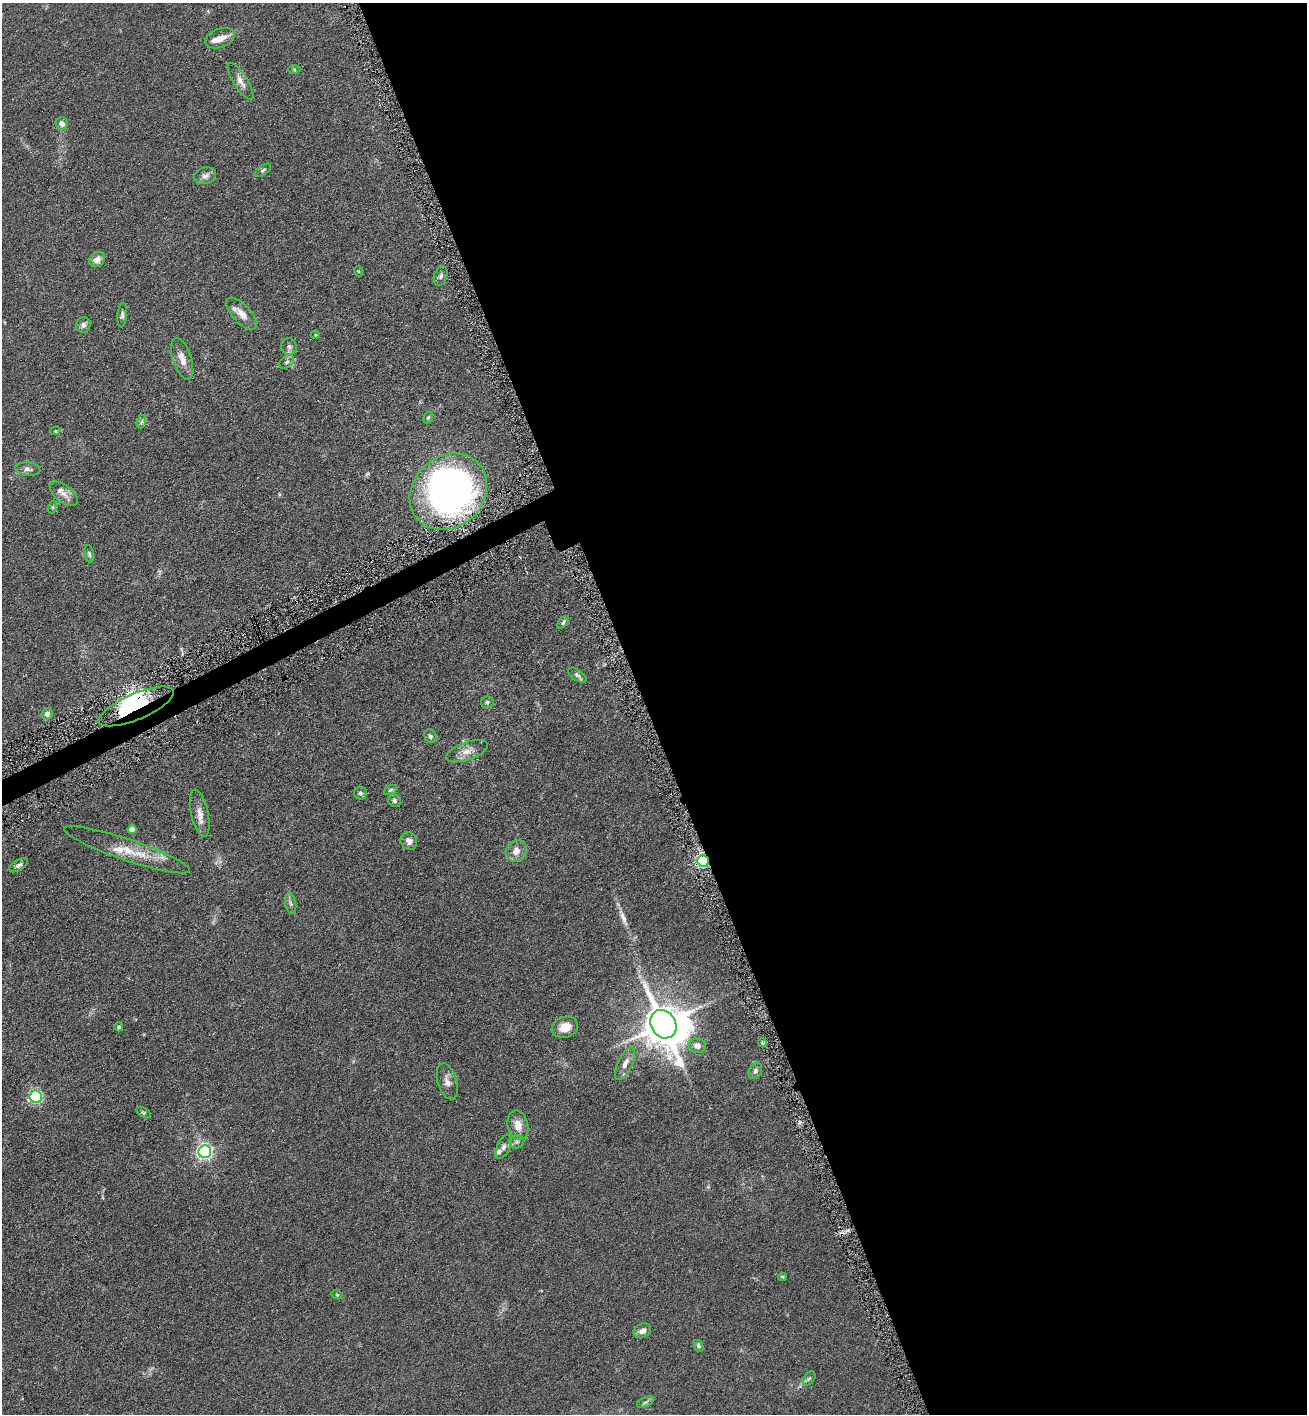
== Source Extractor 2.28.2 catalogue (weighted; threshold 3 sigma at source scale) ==
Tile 8 of 4 x 4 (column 4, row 2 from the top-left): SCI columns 4063-5367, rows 2837-4248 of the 5654 x 5672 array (HDU 1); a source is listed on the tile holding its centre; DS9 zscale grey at full resolution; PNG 1309 x 1416 px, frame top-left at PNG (2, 3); each listed source drawn as its Kron ellipse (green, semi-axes under 4 px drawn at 4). Shown black and unused: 52% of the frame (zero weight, under 3 of 6 exposures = <1% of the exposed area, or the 3 px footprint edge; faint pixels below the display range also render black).
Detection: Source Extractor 2.28.2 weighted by HDU 2 'WHT'; one run over the whole footprint, this tile lists its part. Background 0.0619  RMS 0.0058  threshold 0.0239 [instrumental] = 3 sigma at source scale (4.09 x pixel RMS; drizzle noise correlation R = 1.36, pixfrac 0.8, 0.05/0.05 arcsec/px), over >= 5 px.
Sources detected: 72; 4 inside a brighter object's white glare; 1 cosmic-ray / hot-pixel residue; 1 long thin detection or spike segment (spike, bleed or trail) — neither listed nor drawn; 4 inside a brighter listed object's ellipse — not listed separately; the other 62 listed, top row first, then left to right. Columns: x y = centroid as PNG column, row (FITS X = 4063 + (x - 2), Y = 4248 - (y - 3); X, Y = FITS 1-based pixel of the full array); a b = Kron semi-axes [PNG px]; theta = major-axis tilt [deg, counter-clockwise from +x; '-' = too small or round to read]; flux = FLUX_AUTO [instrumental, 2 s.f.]
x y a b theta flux
220 38 15 9 19 5.1
294 69 6 4 -1 0.65
241 81 21 7 -58 3.7
62 123 6 6 - 2.7
263 170 9 4 34 0.97
205 176 11 8 15 2.5
97 259 8 7 - 3.5
358 271 5 3 - 0.4
441 276 10 6 71 1.6
242 314 20 9 -48 5.1
122 315 12 5 86 1.3
83 325 8 7 - 1.5
315 335 4 4 - 0.56
289 347 8 7 - 1.7
182 359 21 9 -72 5
287 362 8 5 39 1.3
428 417 6 4 62 0.75
141 422 7 4 71 0.98
55 431 5 4 - 0.7
28 469 12 6 -6 2.2
448 492 41 35 43 230
64 494 16 8 -37 3.6
53 507 6 4 71 0.57
89 554 8 5 -79 1.1
563 622 7 4 48 1.1
577 675 10 5 -36 1.3
487 702 6 5 - 1.1
136 706 40 13 23 30
47 714 6 5 - 2.1
430 736 7 5 -65 1.2
467 751 22 9 19 4.8
390 790 7 4 27 0.75
360 793 6 6 - 1.2
394 801 7 6 - 1.2
200 813 24 8 -77 4.7
132 829 4 4 - 4.9
409 841 9 8 - 2.8
127 850 66 10 -19 14
516 851 11 10 - 4.6
703 861 6 5 - 110
19 865 10 5 32 1.5
291 903 11 5 -79 1.4
663 1024 15 12 -56 1600
119 1027 4 4 - 1.2
565 1027 13 10 19 7.3
762 1043 4 4 - 0.98
697 1046 8 7 - 2.9
625 1064 18 7 64 3.7
755 1071 9 6 64 1.4
447 1081 18 9 -74 3.4
36 1097 6 6 - 79
144 1112 8 4 -31 0.82
518 1125 15 10 -77 5.2
517 1142 7 6 - 1.2
504 1147 13 6 66 2.1
205 1152 6 6 - 150
782 1277 4 3 - 0.58
337 1295 5 3 - 0.45
642 1331 9 7 28 2.7
699 1346 6 4 -64 1
809 1378 8 5 53 1.1
645 1402 9 4 26 1.2
Overlapping masked pixels (flux is a lower limit): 3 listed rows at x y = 448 492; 136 706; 703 861